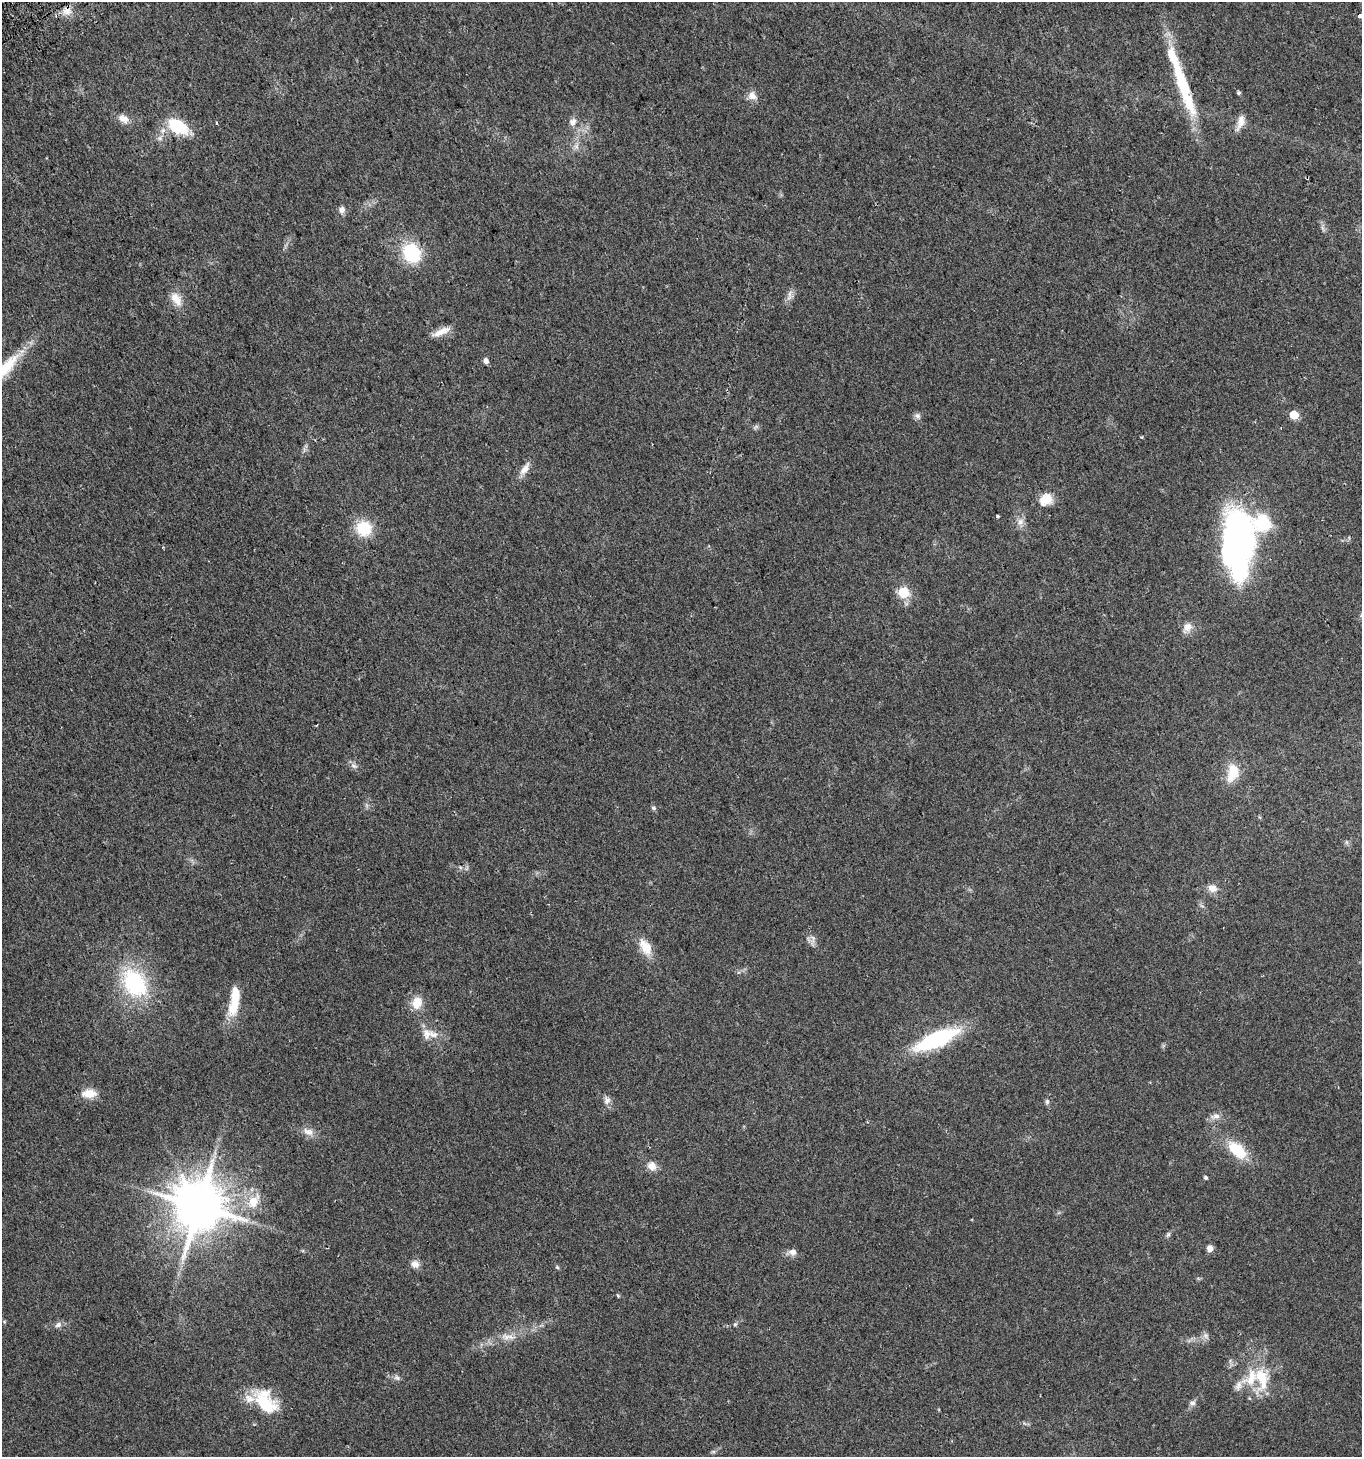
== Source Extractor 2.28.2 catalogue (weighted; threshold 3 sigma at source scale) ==
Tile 11 of 4 x 4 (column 3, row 3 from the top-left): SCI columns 2844-4203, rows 1488-2942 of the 5747 x 5880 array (HDU 1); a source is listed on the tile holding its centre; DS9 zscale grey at full resolution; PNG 1364 x 1459 px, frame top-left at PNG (2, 2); no overlay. Shown black and unused: <1% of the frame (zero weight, under 2 of 3 exposures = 2% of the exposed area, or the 3 px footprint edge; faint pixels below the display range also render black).
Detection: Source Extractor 2.28.2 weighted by HDU 2 'WHT'; one run over the whole footprint, this tile lists its part. Background 0.0449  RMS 0.008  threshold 0.036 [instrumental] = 3 sigma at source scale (4.5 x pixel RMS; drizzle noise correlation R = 1.50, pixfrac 1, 0.0396/0.0396 arcsec/px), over >= 5 px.
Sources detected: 83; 3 too faint to see at this stretch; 2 inside a brighter object's white glare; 1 long thin detection or spike segment (spike, bleed or trail) — not listed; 6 inside a brighter listed object's ellipse — not listed separately; the other 71 listed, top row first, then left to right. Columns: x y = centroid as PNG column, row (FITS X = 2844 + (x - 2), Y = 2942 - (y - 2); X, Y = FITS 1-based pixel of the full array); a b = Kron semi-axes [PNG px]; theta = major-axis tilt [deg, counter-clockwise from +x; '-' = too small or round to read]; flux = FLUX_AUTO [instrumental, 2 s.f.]
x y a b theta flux
67 11 13 11 -4 7.6
1360 15 3 3 - 17
1184 87 83 13 -72 62
1239 93 5 4 - 1.4
752 96 13 10 -42 5.9
123 119 16 10 -34 7
217 122 3 3 - 1.6
573 122 11 9 62 5.1
1240 122 20 8 70 8
177 126 25 14 -31 35
160 138 9 7 37 3.4
576 146 11 8 82 4.8
342 210 10 8 74 4
1323 228 12 4 -64 2.2
412 253 18 15 -60 50
790 294 14 6 71 4.3
176 299 20 11 -56 11
441 332 24 7 24 9.5
486 361 6 5 - 3.7
4 369 61 13 45 36
1294 415 5 5 - 25
917 416 9 7 -17 2.7
755 427 9 5 27 1.7
525 469 21 8 56 7.2
1046 499 14 12 30 14
1020 522 11 9 54 5.1
364 528 16 15 - 29
1241 537 58 35 -87 240
903 592 6 5 - 64
1187 627 15 10 57 6.7
317 725 4 2 - 0.8
354 766 12 6 -29 3.1
1232 773 27 16 75 19
653 808 6 6 - 1.8
1346 842 7 4 -71 1.4
460 867 7 4 -19 1.4
1212 888 13 10 -20 6.6
1202 906 7 4 -19 1.4
813 940 18 6 -89 3.7
646 947 22 12 -59 15
134 983 33 24 -57 81
417 1003 15 12 71 13
233 1008 26 14 70 18
433 1035 17 11 -21 8.7
937 1039 41 13 24 93
89 1093 17 10 4 12
607 1100 11 9 -77 4.2
1047 1102 8 6 -84 2
1215 1116 15 9 13 5.1
308 1132 17 9 -23 6.9
1237 1150 24 13 -42 28
652 1166 12 10 -47 7.1
1206 1178 5 4 - 1.6
253 1201 24 15 57 18
199 1207 15 14 - 3900
1168 1234 8 5 63 1.7
1210 1248 6 5 - 6.4
792 1252 12 8 9 5
415 1264 10 9 - 5.4
557 1267 5 5 - 1.2
618 1296 5 4 - 0.95
735 1324 6 5 - 1.3
58 1325 9 7 26 3.3
1206 1336 10 7 -63 3.1
506 1337 15 10 -22 7
397 1378 9 7 -40 2.7
1262 1379 40 21 88 34
1238 1386 19 10 54 6.3
1192 1403 8 7 - 3
265 1404 35 20 -39 37
713 1451 7 4 0 1.3
Overlapping masked pixels (flux is a lower limit): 1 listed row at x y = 67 11
Isophote crosses this tile's border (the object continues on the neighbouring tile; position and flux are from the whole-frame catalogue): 2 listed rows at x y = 1360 15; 4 369